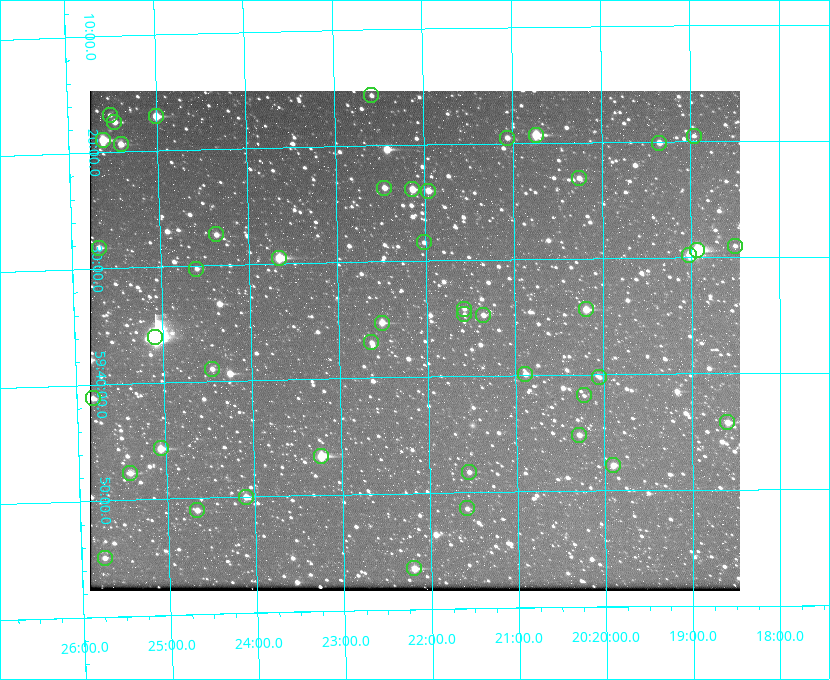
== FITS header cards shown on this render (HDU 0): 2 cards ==
NAXIS1  =                  650 / Width of table row in bytes
NAXIS2  =                  500 / Number of rows in table

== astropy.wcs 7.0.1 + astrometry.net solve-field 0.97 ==
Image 650 x 500 px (HDU 0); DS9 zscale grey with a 90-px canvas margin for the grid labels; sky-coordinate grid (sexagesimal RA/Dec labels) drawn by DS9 from the SOLVED WCS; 46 Tycho-2 reference stars matched to detected sources circled (green)
Header WCS: none
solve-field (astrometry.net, Tycho-2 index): SOLVED blind (the file carries no WCS)
Solved WCS: RA---TAN-SIP/DEC--TAN-SIP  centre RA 20:22:09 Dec +59:37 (305.54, +59.61 deg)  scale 5.17 arcsec/px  FOV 56.0' x 43.1'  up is -179 deg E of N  parity flipped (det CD > 0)
(file carries no celestial WCS; the grid is the blind solution)
Tycho-2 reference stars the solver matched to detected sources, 46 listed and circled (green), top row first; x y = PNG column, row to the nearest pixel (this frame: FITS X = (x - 90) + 1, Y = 500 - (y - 91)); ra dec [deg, ICRS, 3 dp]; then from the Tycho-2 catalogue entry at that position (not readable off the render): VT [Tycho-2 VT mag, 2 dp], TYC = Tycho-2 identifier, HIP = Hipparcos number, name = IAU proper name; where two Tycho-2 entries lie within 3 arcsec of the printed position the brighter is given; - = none
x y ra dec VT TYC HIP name
371 95 305.645 +59.261 12.19 3949-1327-1 - -
110 115 306.381 +59.280 11.91 3949-849-1 - -
156 116 306.252 +59.284 9.41 3949-1643-1 - -
114 122 306.368 +59.290 11.15 3949-1131-1 - -
536 135 305.185 +59.322 8.95 3949-1869-1 - -
694 136 304.741 +59.325 12.05 3949-499-1 - -
507 138 305.266 +59.325 11.55 3949-717-1 - -
103 140 306.403 +59.316 8.76 3949-1785-1 - -
659 143 304.838 +59.335 10.93 3949-1877-1 - -
121 144 306.353 +59.322 10.67 3949-467-1 - -
579 178 305.064 +59.384 11.29 3949-93-1 - -
384 188 305.613 +59.394 10.81 3949-1261-1 - -
412 189 305.535 +59.397 10.37 3949-1383-1 - -
428 191 305.490 +59.400 10.79 3949-1179-1 - -
216 234 306.091 +59.456 11.36 3949-919-1 - -
424 242 305.505 +59.474 11.77 3949-1259-1 - -
735 246 304.626 +59.483 12.57 3949-149-1 - -
99 248 306.423 +59.470 10.87 3949-1331-1 - -
697 250 304.733 +59.490 8.93 3949-1451-1 - -
689 255 304.755 +59.496 9.37 3949-615-1 - -
279 258 305.915 +59.492 9.25 3949-1149-1 - -
196 269 306.149 +59.504 12.27 3949-401-1 - -
464 309 305.394 +59.570 11.70 3949-405-1 - -
586 309 305.049 +59.573 10.18 3949-1099-1 - -
464 314 305.393 +59.578 11.77 3949-137-1 - -
483 315 305.340 +59.579 10.98 3949-39-1 - -
382 323 305.628 +59.588 10.19 3949-1517-1 - -
155 337 306.271 +59.600 6.45 3949-2016-1 100714 -
371 342 305.659 +59.616 11.86 3949-1415-1 - -
212 369 306.113 +59.648 11.13 3949-1837-1 - -
525 374 305.223 +59.664 11.52 3949-1631-1 - -
599 377 305.013 +59.671 12.48 3949-1826-1 - -
584 395 305.057 +59.697 12.28 3949-191-1 - -
93 398 306.454 +59.685 11.15 3949-15-1 - -
727 422 304.649 +59.737 10.61 3949-735-1 - -
579 435 305.073 +59.753 11.06 3949-89-1 - -
161 448 306.265 +59.761 9.71 3949-555-1 - -
321 456 305.808 +59.778 8.73 3949-715-1 100545 -
613 465 304.976 +59.797 11.33 3949-1031-1 - -
469 472 305.387 +59.804 11.49 3949-285-1 - -
130 473 306.354 +59.795 10.50 3949-971-1 - -
246 497 306.026 +59.833 10.93 3949-785-1 - -
467 508 305.395 +59.857 11.71 3949-313-1 - -
197 510 306.165 +59.851 11.26 3949-49-1 - -
105 558 306.434 +59.916 11.17 3949-1155-1 - -
414 568 305.548 +59.941 10.72 3949-815-1 - -